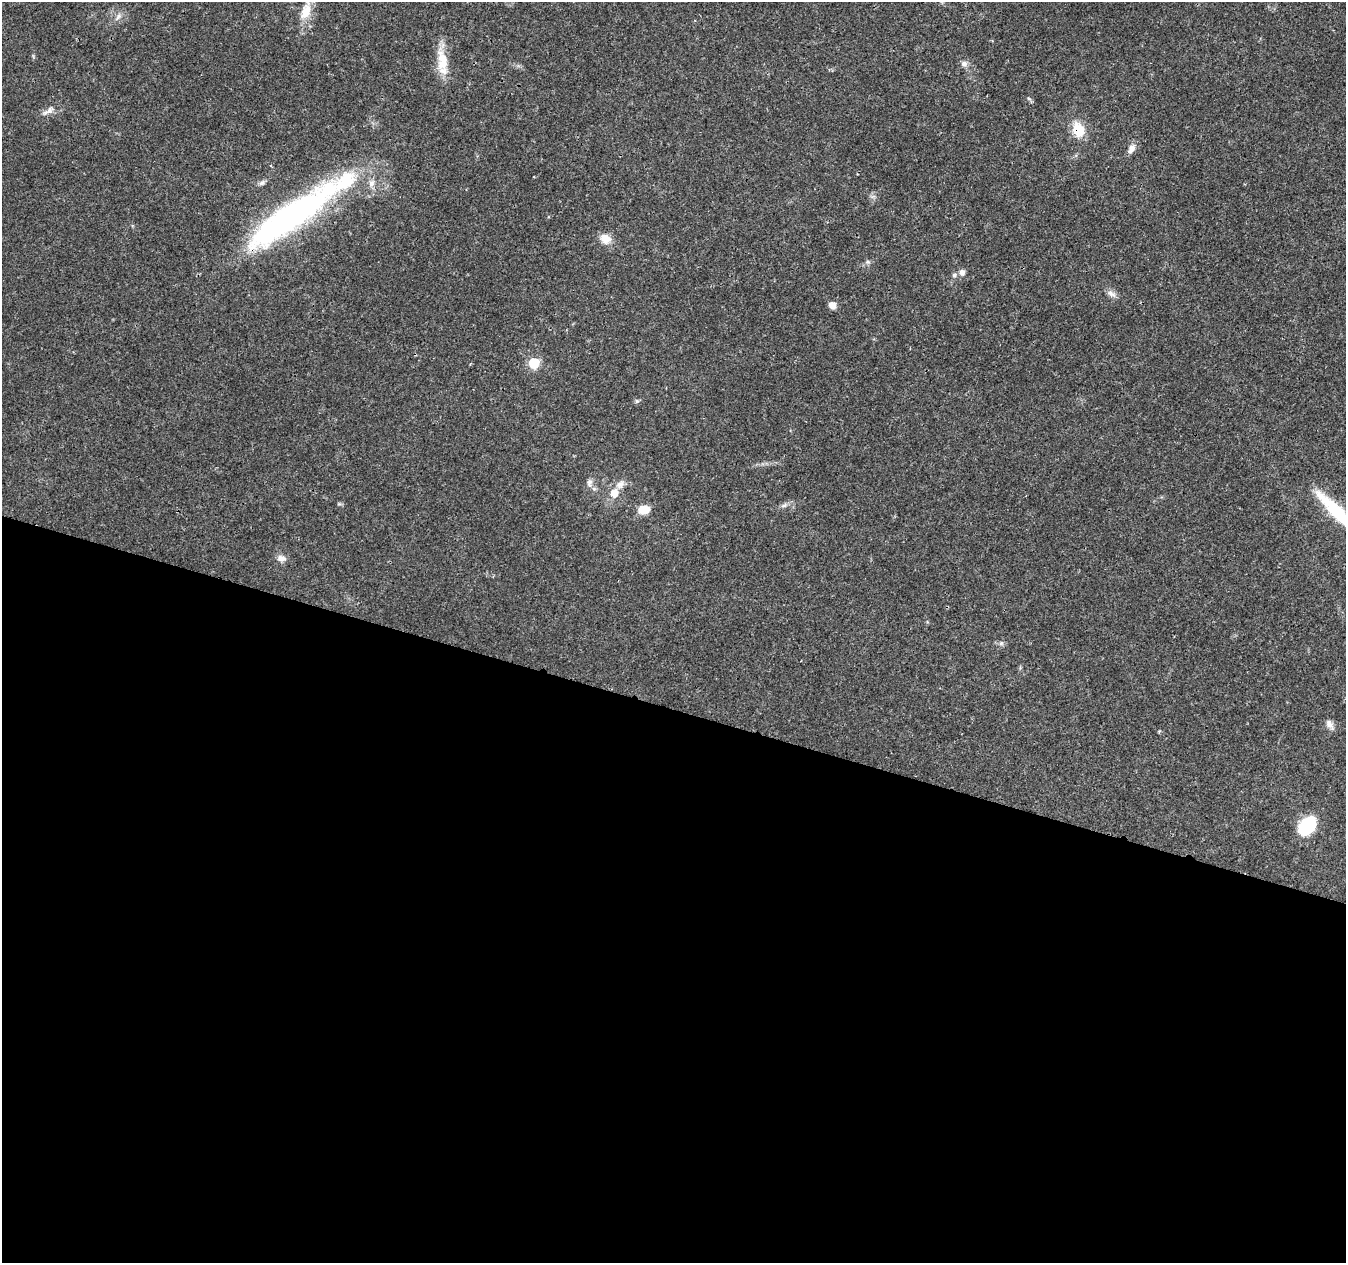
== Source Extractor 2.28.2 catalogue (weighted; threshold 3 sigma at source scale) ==
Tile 14 of 4 x 4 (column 2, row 4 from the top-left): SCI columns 1355-2698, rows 282-1542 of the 5392 x 5545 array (HDU 1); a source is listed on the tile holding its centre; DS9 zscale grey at full resolution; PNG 1348 x 1265 px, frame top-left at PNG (2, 2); no overlay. Shown black and unused: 44% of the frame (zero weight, under 3 of 4 exposures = <1% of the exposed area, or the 3 px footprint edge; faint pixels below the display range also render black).
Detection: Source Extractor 2.28.2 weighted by HDU 2 'WHT'; one run over the whole footprint, this tile lists its part. Background 0.0266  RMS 0.0019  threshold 0.00874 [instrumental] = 3 sigma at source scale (4.5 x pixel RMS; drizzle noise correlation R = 1.50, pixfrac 1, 0.0396/0.0396 arcsec/px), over >= 5 px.
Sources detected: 33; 3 inside a brighter listed object's ellipse — not listed separately; the other 30 listed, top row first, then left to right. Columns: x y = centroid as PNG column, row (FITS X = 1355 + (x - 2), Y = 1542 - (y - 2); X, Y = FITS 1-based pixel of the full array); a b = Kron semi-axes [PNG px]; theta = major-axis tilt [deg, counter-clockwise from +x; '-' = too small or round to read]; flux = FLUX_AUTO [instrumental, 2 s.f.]
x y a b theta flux
306 11 26 12 71 3.6
118 16 13 6 55 0.86
442 60 31 14 -83 4.8
964 64 9 8 - 0.78
1029 99 6 4 -20 0.28
49 111 10 8 10 1
1078 130 15 11 -69 4.9
1131 149 13 7 68 1.2
262 183 9 6 36 0.57
372 183 11 8 66 1.1
288 218 121 28 35 54
605 239 15 12 -34 2.2
868 262 7 6 - 0.43
962 272 7 7 - 0.81
954 275 7 6 - 0.49
1112 294 14 6 -31 0.94
832 305 7 6 - 1.5
534 363 6 6 - 14
637 401 5 5 - 0.35
589 483 12 8 -85 0.92
620 484 13 9 42 1.3
614 493 9 8 - 2.2
784 505 10 5 24 0.59
644 509 12 9 3 2.9
1339 514 47 14 -46 9
282 559 12 8 -8 1.1
1001 643 6 6 - 0.48
1329 724 12 8 -58 1
1159 731 4 3 - 0.25
1307 826 20 13 48 9.6
Overlapping masked pixels (flux is a lower limit): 2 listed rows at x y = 1078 130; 288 218
Isophote crosses this tile's border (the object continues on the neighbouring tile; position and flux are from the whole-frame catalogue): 1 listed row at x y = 1339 514